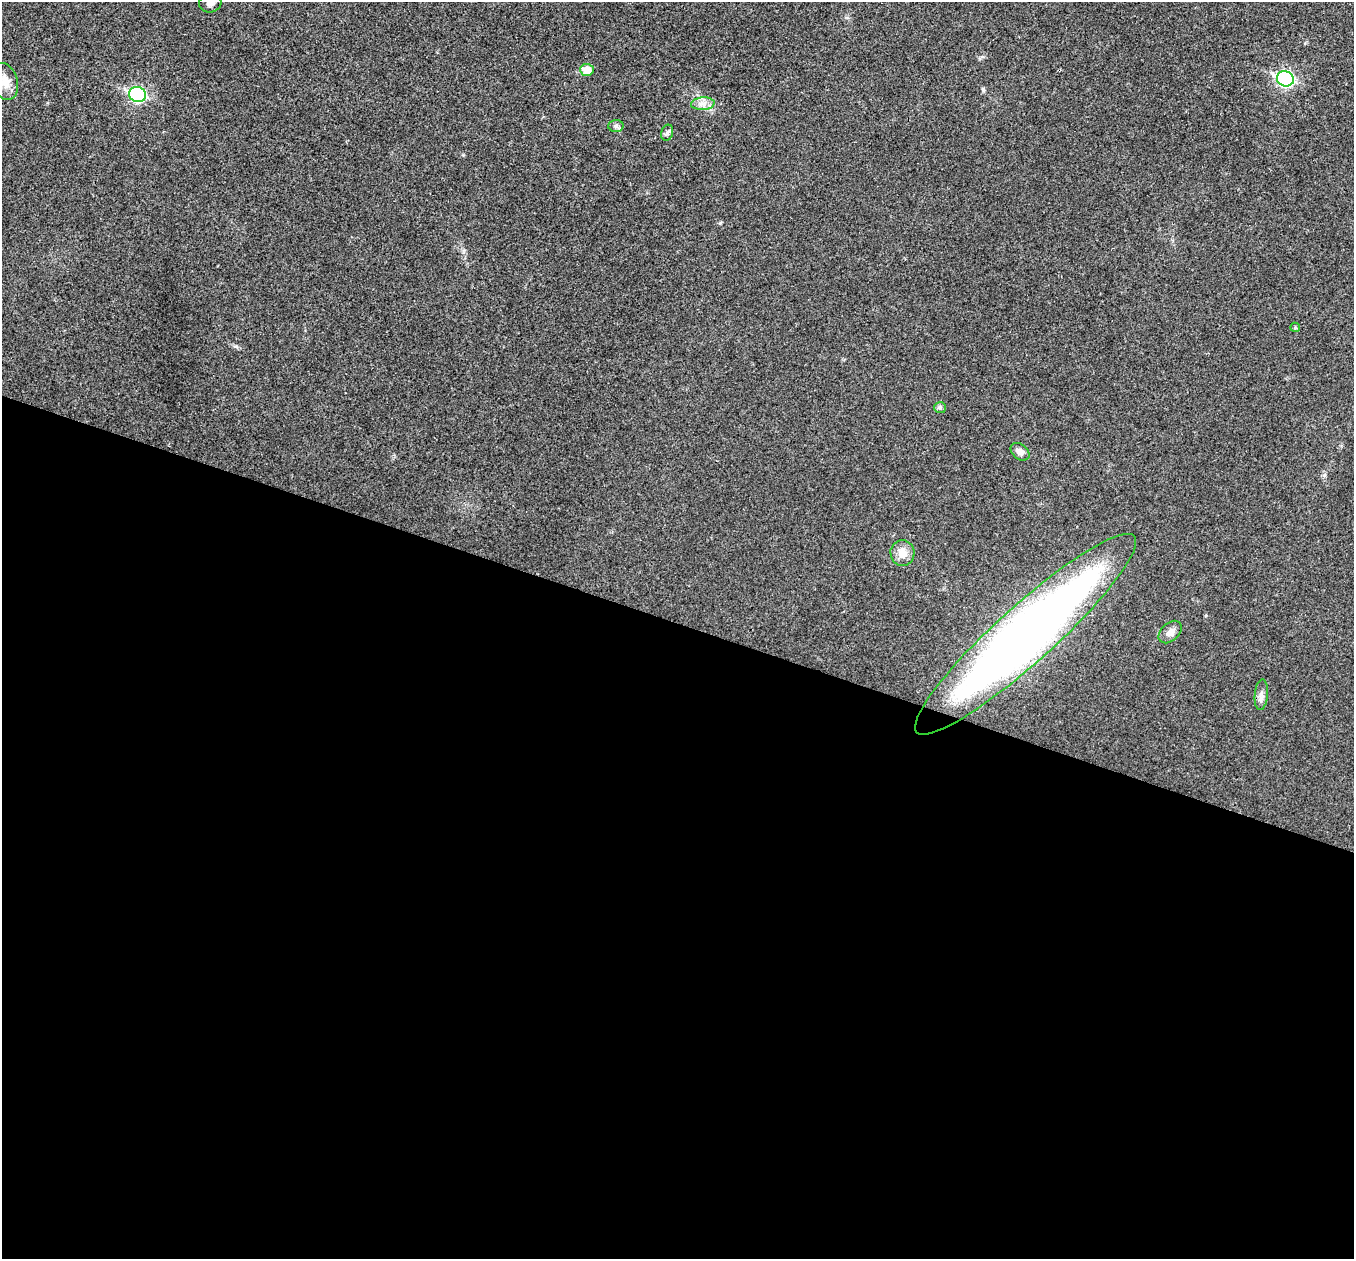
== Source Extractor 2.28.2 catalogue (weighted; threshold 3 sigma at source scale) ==
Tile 14 of 4 x 4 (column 2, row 4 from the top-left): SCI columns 1355-2706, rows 136-1392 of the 5416 x 5431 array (HDU 1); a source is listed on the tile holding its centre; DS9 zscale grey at full resolution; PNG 1356 x 1261 px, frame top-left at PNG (2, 2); each listed source drawn as its Kron ellipse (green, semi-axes under 4 px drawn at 4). Shown black and unused: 51% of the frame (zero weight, under 3 of 4 exposures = <1% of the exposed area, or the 3 px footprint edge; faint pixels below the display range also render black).
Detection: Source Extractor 2.28.2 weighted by HDU 2 'WHT'; one run over the whole footprint, this tile lists its part. Background 0.0214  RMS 0.0052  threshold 0.0235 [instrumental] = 3 sigma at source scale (4.5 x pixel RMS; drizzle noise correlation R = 1.50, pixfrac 1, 0.05/0.05 arcsec/px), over >= 5 px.
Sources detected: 15; all 15 listed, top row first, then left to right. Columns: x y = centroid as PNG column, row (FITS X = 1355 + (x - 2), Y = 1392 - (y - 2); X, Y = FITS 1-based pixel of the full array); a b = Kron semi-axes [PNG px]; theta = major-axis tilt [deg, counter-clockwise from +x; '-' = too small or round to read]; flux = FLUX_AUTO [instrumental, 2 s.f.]
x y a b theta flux
210 3 11 9 11 2.6
587 70 6 6 - 7.4
1285 79 8 7 - 110
5 81 19 13 -72 6.4
138 94 8 7 - 85
703 104 12 6 4 3
616 126 7 6 - 1.4
667 133 8 6 73 1.4
1295 327 5 4 - 0.61
940 408 6 5 - 0.97
1020 452 10 7 -38 2.5
902 553 13 12 - 5.8
1170 632 13 9 43 3.3
1026 634 146 28 42 480
1261 695 15 6 85 2.7
Isophote crosses this tile's border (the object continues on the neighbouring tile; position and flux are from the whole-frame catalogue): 2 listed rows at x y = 210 3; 5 81
Unlisted compact peaks at least as high as the median listed source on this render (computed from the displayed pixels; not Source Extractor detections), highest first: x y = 983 89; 720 223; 236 346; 1324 475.